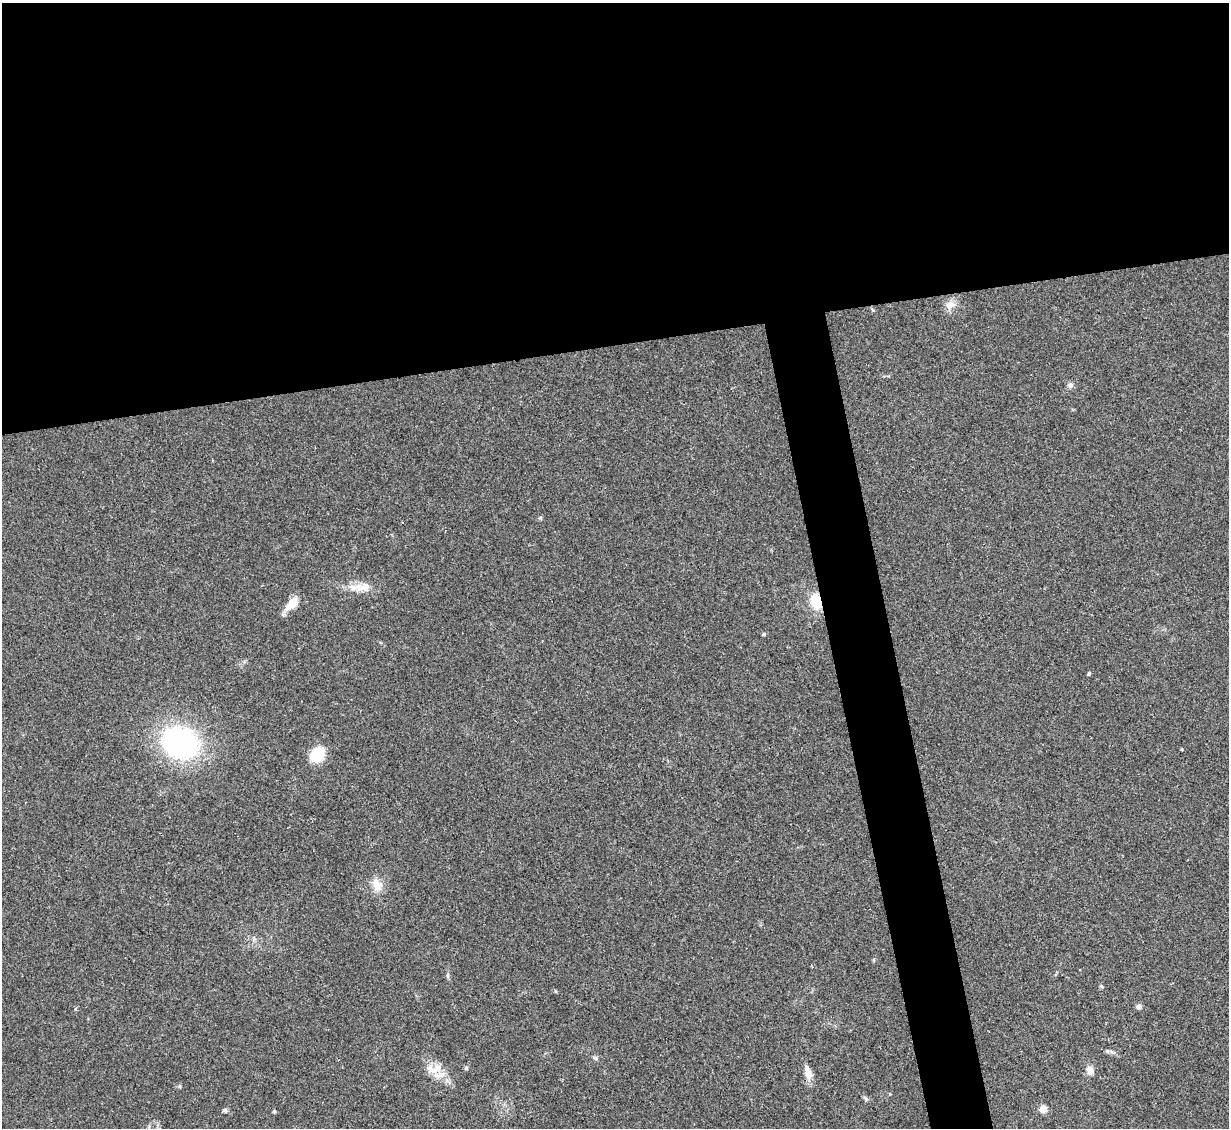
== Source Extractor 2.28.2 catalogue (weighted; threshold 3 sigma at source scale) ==
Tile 2 of 4 x 4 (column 2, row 1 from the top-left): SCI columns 1228-2454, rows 3627-4752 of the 4909 x 4890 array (HDU 1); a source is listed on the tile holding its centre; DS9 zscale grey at full resolution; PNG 1231 x 1130 px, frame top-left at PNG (2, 3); no overlay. Shown black and unused: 34% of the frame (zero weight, under 2 of 3 exposures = <1% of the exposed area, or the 3 px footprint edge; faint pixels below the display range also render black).
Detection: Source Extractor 2.28.2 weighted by HDU 2 'WHT'; one run over the whole footprint, this tile lists its part. Background 0.0906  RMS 0.0097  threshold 0.0434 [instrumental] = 3 sigma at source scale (4.5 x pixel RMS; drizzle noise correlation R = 1.50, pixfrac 1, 0.05/0.05 arcsec/px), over >= 5 px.
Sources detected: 24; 1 inside a brighter listed object's ellipse — not listed separately; the other 23 listed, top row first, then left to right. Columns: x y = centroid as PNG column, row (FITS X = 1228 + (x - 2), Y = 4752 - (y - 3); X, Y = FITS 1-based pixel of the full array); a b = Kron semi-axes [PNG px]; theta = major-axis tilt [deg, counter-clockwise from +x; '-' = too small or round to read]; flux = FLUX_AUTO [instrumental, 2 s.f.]
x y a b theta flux
950 305 14 11 30 7.6
1070 385 8 7 - 3.1
361 587 35 9 3 14
816 601 16 10 -71 22
292 604 19 10 48 13
764 634 5 4 - 1.2
1089 673 4 4 - 1.7
180 743 34 27 -28 190
317 754 16 13 43 26
377 885 18 12 -69 11
1101 986 5 4 - 1.2
555 991 5 3 - 0.83
1139 1007 6 6 - 3.3
595 1058 7 4 -29 1.8
466 1068 5 5 - 1.2
435 1070 15 9 14 11
1090 1070 9 8 - 6.9
808 1073 17 8 -75 11
179 1086 5 3 - 1.1
866 1099 7 4 -55 1.6
1043 1109 5 5 - 28
225 1110 6 4 -43 1.7
274 1112 5 4 - 1.1
Overlapping masked pixels (flux is a lower limit): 1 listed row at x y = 816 601